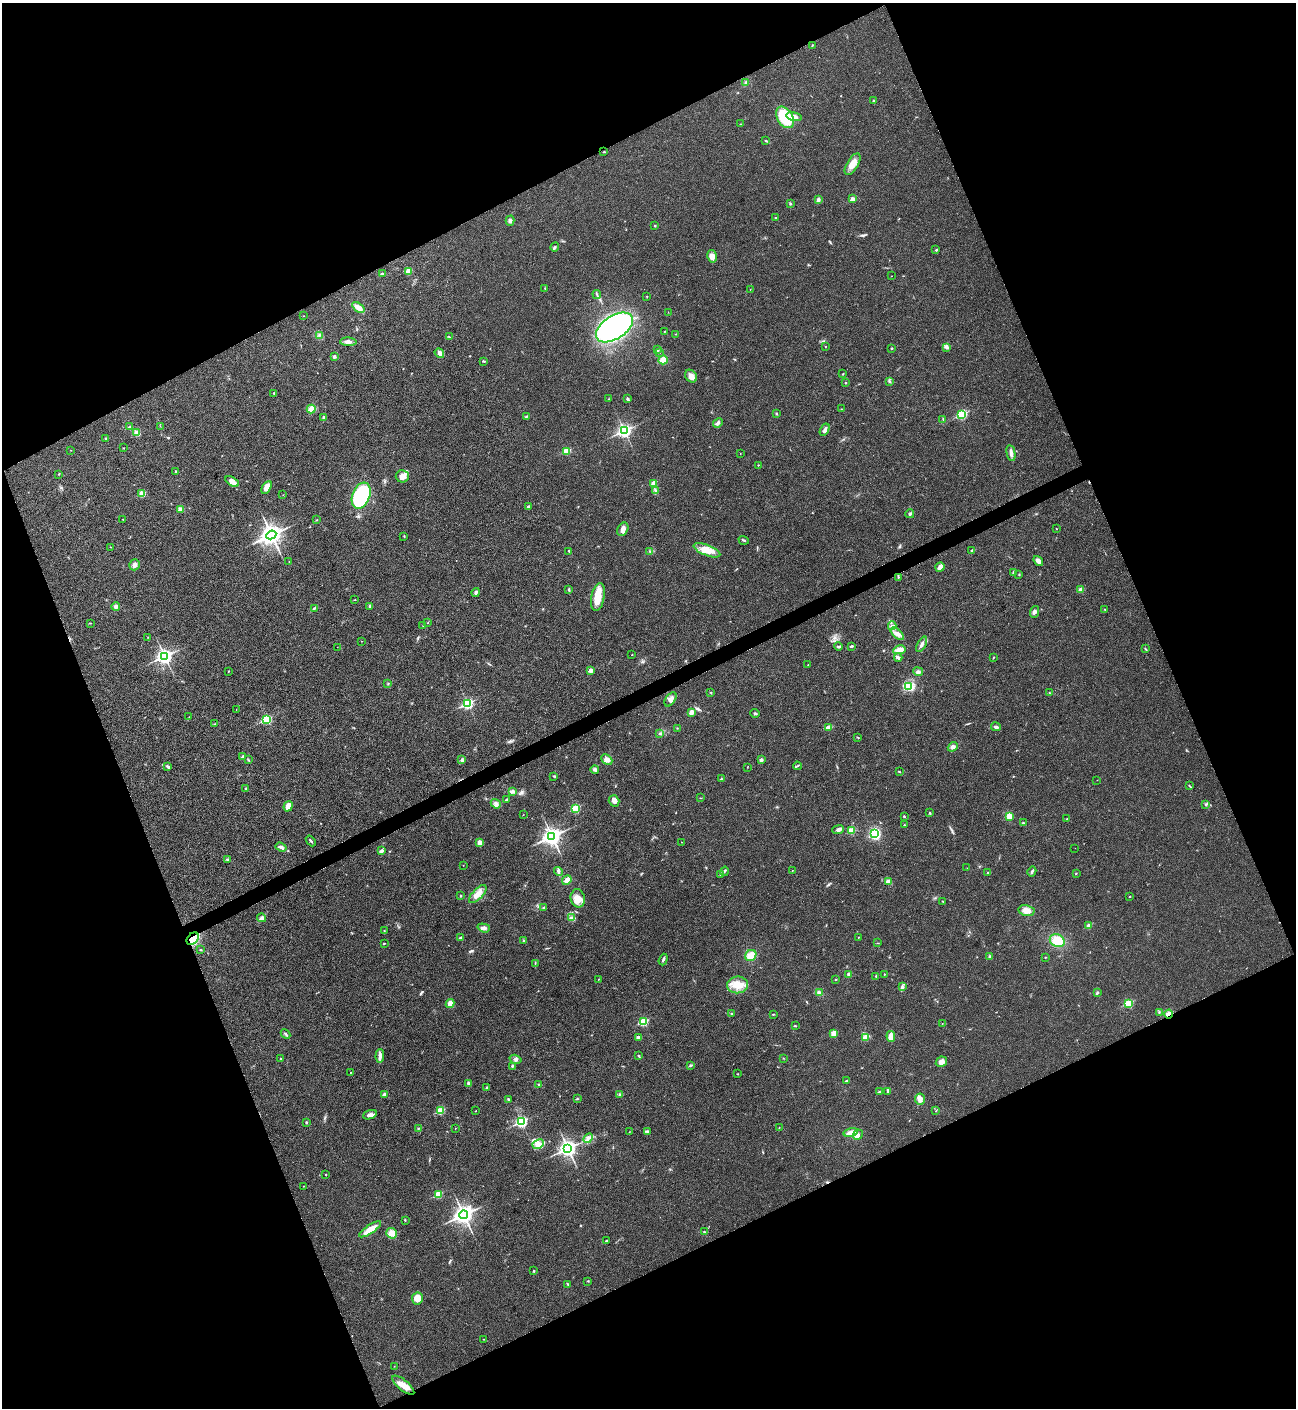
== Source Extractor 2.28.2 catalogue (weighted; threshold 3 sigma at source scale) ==
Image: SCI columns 288-5462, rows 3-5624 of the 5618 x 5630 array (HDU 1 of 3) = the unmasked area's bounding box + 8 px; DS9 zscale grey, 4 x 4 block average (1 PNG px = mean of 4 x 4 image px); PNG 1298 x 1410 px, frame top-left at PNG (2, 3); each listed source drawn as its Kron ellipse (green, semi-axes under 4 px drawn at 4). Shown black and unused: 44% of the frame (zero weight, under 3 of 4 exposures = <1% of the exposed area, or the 3 px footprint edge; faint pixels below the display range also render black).
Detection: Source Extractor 2.28.2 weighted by HDU 2 'WHT'. Background 0.0196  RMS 0.0055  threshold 0.0249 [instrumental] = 3 sigma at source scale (4.5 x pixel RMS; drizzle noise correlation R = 1.50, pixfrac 1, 0.05/0.05 arcsec/px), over >= 5 px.
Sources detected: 316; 3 cosmic-ray / hot-pixel residue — neither listed nor drawn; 1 coinciding with a brighter row at this scale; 8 inside a brighter listed object's ellipse — not listed separately; the other 304 listed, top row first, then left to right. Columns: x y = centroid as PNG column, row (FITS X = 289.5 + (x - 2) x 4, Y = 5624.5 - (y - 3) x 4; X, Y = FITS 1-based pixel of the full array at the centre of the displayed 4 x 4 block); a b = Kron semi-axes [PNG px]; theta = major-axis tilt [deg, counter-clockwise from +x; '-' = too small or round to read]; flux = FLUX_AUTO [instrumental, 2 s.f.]
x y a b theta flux
812 46 3 2 - 2
746 82 2 2 - 2.5
874 100 3 2 - 2.6
794 116 8 4 -13 19
785 117 12 7 -57 160
740 124 2 2 - 1.1
766 141 4 2 - 3.1
604 152 4 2 - 2.6
853 164 12 5 58 31
852 199 2 2 - 40
818 200 3 3 - 9.3
790 204 2 2 - 2.8
775 217 2 2 - 2.8
510 221 5 3 - 8.4
655 226 2 2 - 3.2
555 247 5 2 - 4.9
936 250 3 2 - 3
712 256 6 4 -77 22
408 271 2 2 - 74
382 274 2 2 - 3.3
892 276 2 2 - 1.2
545 288 2 2 - 1.6
750 289 2 2 - 0.87
597 294 4 2 - 3.4
647 296 2 2 - 1.4
358 308 7 3 -37 29
668 312 2 2 - 0.79
303 316 2 2 - 0.91
615 327 21 11 33 680
664 331 2 2 - 1.3
676 334 2 2 - 0.89
320 335 3 2 - 2.8
449 337 3 2 - 2.4
348 342 8 3 -1 16
825 346 2 2 - 1.3
947 347 4 2 - 5.5
892 348 2 2 - 2
657 350 3 2 - 10
660 352 2 2 - 0.92
439 353 5 3 - 11
334 356 4 3 - 5.1
663 360 4 4 - 28
483 361 4 2 - 4.1
843 374 3 2 - 2.3
691 376 7 5 -51 21
889 381 2 2 - 2.5
845 383 2 2 - 1.7
274 393 3 2 - 3.3
628 398 3 3 - 4.2
609 399 2 2 - 0.93
311 409 4 4 - 12
841 409 2 2 - 1
776 413 3 2 - 1.6
962 415 3 2 - 290
526 416 2 2 - 2.2
324 417 3 3 - 4.7
943 419 2 2 - 1.3
718 423 5 3 - 8.2
160 426 2 2 - 0.7
130 427 4 2 - 4
825 430 6 3 60 8.9
624 431 3 2 - 830
137 433 2 2 - 62
106 438 3 2 - 2.5
124 448 3 2 - 1.3
71 450 2 2 - 0.77
567 451 2 2 - 160
1011 453 8 3 -80 12
740 454 2 2 - 0.79
758 465 2 2 - 2.1
176 471 2 2 - 3.2
59 474 3 2 - 1.9
402 476 7 6 - 24
232 481 7 4 -31 20
654 483 2 2 - 59
266 487 7 4 60 20
655 490 2 2 - 2.3
142 494 2 2 - 97
283 495 2 2 - 0.97
361 496 13 8 69 310
528 507 4 3 - 4.7
181 509 4 3 - 14
910 514 4 2 - 4.5
123 519 2 2 - 2
317 520 2 2 - 1.4
623 529 7 5 60 15
1056 529 2 2 - 1.2
271 535 5 4 - 1800
404 536 3 2 - 2
744 540 5 2 - 3.8
111 547 2 2 - 1.5
707 550 14 5 -21 45
569 551 3 2 - 2
650 551 2 2 - 2
971 551 4 2 - 3.8
289 561 2 2 - 0.97
1038 561 5 4 - 14
135 565 5 5 - 12
940 567 5 3 - 18
1014 572 3 2 - 3.5
1019 575 2 2 - 1.9
898 577 2 2 - 2.2
569 589 3 2 - 3.4
1081 590 2 2 - 55
476 592 4 2 - 5.1
598 597 14 6 79 54
355 600 2 2 - 1.1
369 606 3 2 - 1.8
116 607 4 3 - 9.4
314 608 4 2 - 4
1105 610 2 2 - 1.6
1034 612 6 4 69 8.8
428 622 2 2 - 1.2
90 623 3 2 - 1.9
423 625 2 2 - 0.93
892 626 4 2 - 6.7
897 634 8 3 -44 15
148 637 2 2 - 1.3
362 641 2 2 - 0.98
922 644 8 3 61 13
838 646 4 2 - 4.9
852 646 3 2 - 4.4
337 647 2 2 - 0.71
1145 649 3 2 - 3.3
899 650 6 4 12 26
632 655 2 2 - 1.1
164 656 3 3 - 1100
994 657 3 2 - 1.8
898 658 4 2 - 12
808 665 2 2 - 1.6
590 670 2 2 - 44
229 671 2 2 - 1
918 672 5 3 - 8.1
388 684 3 2 - 3.2
909 687 4 2 - 100
711 692 3 2 - 1.7
1049 693 3 2 - 2.2
671 699 8 5 54 15
467 704 3 2 - 440
236 709 2 2 - 0.84
691 712 3 3 - 22
755 713 5 2 - 4.5
189 717 2 2 - 0.65
267 719 2 2 - 250
215 724 2 2 - 1.8
829 727 4 2 - 17
996 727 5 3 - 6.5
677 728 2 2 - 0.9
660 733 2 2 - 2
858 737 3 2 - 2.2
953 747 5 4 - 10
243 756 2 2 - 15
607 759 6 4 -43 15
248 760 2 2 - 1.3
462 760 3 2 - 3.3
761 760 4 3 - 5.1
167 766 3 3 - 3.8
797 766 4 2 - 3.7
747 767 3 2 - 1.4
595 769 4 3 - 6.2
899 771 2 2 - 2.7
554 776 2 2 - 1.3
721 779 3 2 - 1.8
1097 780 2 2 - 0.75
1190 786 2 2 - 1.8
246 789 3 2 - 2.2
513 791 3 3 - 6.6
700 798 2 2 - 1.4
507 800 3 2 - 6
614 801 5 5 - 17
496 804 5 4 - 11
1206 805 3 2 - 3.8
288 806 5 3 - 26
576 808 2 2 - 180
930 813 3 2 - 3.3
523 815 2 2 - 0.89
904 816 3 2 - 3.1
1009 816 4 4 - 28
1067 819 2 2 - 3.8
1023 823 3 2 - 2.8
904 825 2 2 - 1.4
838 830 6 4 7 11
851 831 2 2 - 120
875 834 3 3 - 180
552 836 4 3 - 1500
311 841 6 2 -49 4.1
682 842 2 2 - 0.78
480 843 4 3 - 18
281 847 6 3 -20 8.3
1075 848 2 2 - 0.59
381 851 2 2 - 29
227 860 3 2 - 3.8
463 865 2 2 - 1
967 868 2 2 - 0.81
792 870 2 2 - 1.1
725 871 4 2 - 4
1032 871 5 2 - 5.6
558 872 4 3 - 6
988 872 2 2 - 3.2
1076 873 2 2 - 1.2
721 875 2 2 - 1.3
567 880 5 3 - 17
888 882 4 3 - 18
478 894 11 5 46 33
460 896 2 2 - 1.6
1130 897 2 2 - 3.7
578 898 9 7 -78 28
943 901 2 2 - 1.3
544 908 2 2 - 2.7
1026 911 8 5 -9 26
571 917 2 2 - 3.5
262 918 4 4 - 8.4
1089 926 2 2 - 50
484 928 6 3 -18 12
384 930 2 2 - 1.6
460 937 4 2 - 3.3
858 937 2 2 - 1.9
193 939 7 5 47 64
524 941 3 2 - 3.9
1057 941 8 6 -25 58
384 943 2 2 - 2.2
878 943 2 2 - 1.1
201 950 2 2 - 2.7
751 955 6 5 - 39
990 957 3 3 - 5.2
1045 957 2 2 - 1.6
663 960 6 2 71 6
535 963 2 2 - 1.7
849 974 3 3 - 8
884 974 2 2 - 1.4
876 976 2 2 - 2.3
599 979 2 2 - 0.79
836 979 2 2 - 2
737 985 10 8 8 47
902 987 3 3 - 5.3
819 993 3 3 - 8.3
1097 993 4 2 - 5.1
450 1003 4 4 - 17
1128 1003 2 2 - 190
1159 1012 2 2 - 1.6
731 1014 2 2 - 1.6
773 1014 3 2 - 2
1168 1014 4 2 - 20
644 1022 2 2 - 200
942 1023 2 2 - 0.9
795 1026 3 2 - 2.1
834 1033 4 3 - 25
286 1034 5 2 - 4.5
891 1036 5 4 - 21
639 1037 4 3 - 9.4
865 1038 3 2 - 80
380 1056 7 3 87 11
638 1056 4 2 - 2.6
783 1058 2 2 - 1
280 1059 2 2 - 2.1
516 1059 6 3 -17 8.8
941 1062 6 5 - 17
512 1066 3 2 - 4.2
690 1066 4 2 - 3.8
351 1072 2 2 - 1.3
738 1074 2 2 - 1.7
846 1081 2 2 - 2.3
469 1083 4 3 - 5.8
538 1085 2 2 - 1.9
486 1088 3 2 - 3.1
879 1092 3 2 - 3.3
888 1092 3 3 - 5.3
385 1094 2 2 - 26
620 1095 3 3 - 5.3
508 1099 3 2 - 3.9
577 1099 3 2 - 2.5
920 1099 5 5 - 14
440 1111 2 2 - 150
476 1111 2 2 - 1.2
936 1111 2 2 - 0.95
370 1115 7 3 18 12
307 1122 3 2 - 2.8
521 1122 3 2 - 480
779 1127 2 2 - 1.7
418 1128 2 2 - 2
455 1128 2 2 - 0.94
647 1131 3 2 - 3.2
629 1132 2 2 - 0.95
851 1133 7 4 13 25
858 1135 5 4 - 12
588 1138 5 2 - 7
538 1144 6 4 27 18
568 1148 4 3 - 1300
325 1174 2 2 - 2
304 1186 2 2 - 1.2
438 1194 2 2 - 140
464 1215 4 3 - 1600
405 1220 3 2 - 1.1
370 1229 13 4 34 34
704 1232 3 2 - 3.1
392 1233 5 5 - 26
606 1241 2 2 - 2.6
534 1271 3 2 - 2.7
588 1281 3 2 - 1.8
568 1284 2 2 - 2.4
417 1298 6 5 - 31
483 1339 2 2 - 1.2
394 1366 2 2 - 0.87
403 1385 13 5 -40 28
Overlapping masked pixels (flux is a lower limit): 2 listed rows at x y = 193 939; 1168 1014
Diffuse or blended objects may show on this block-average render without a row.